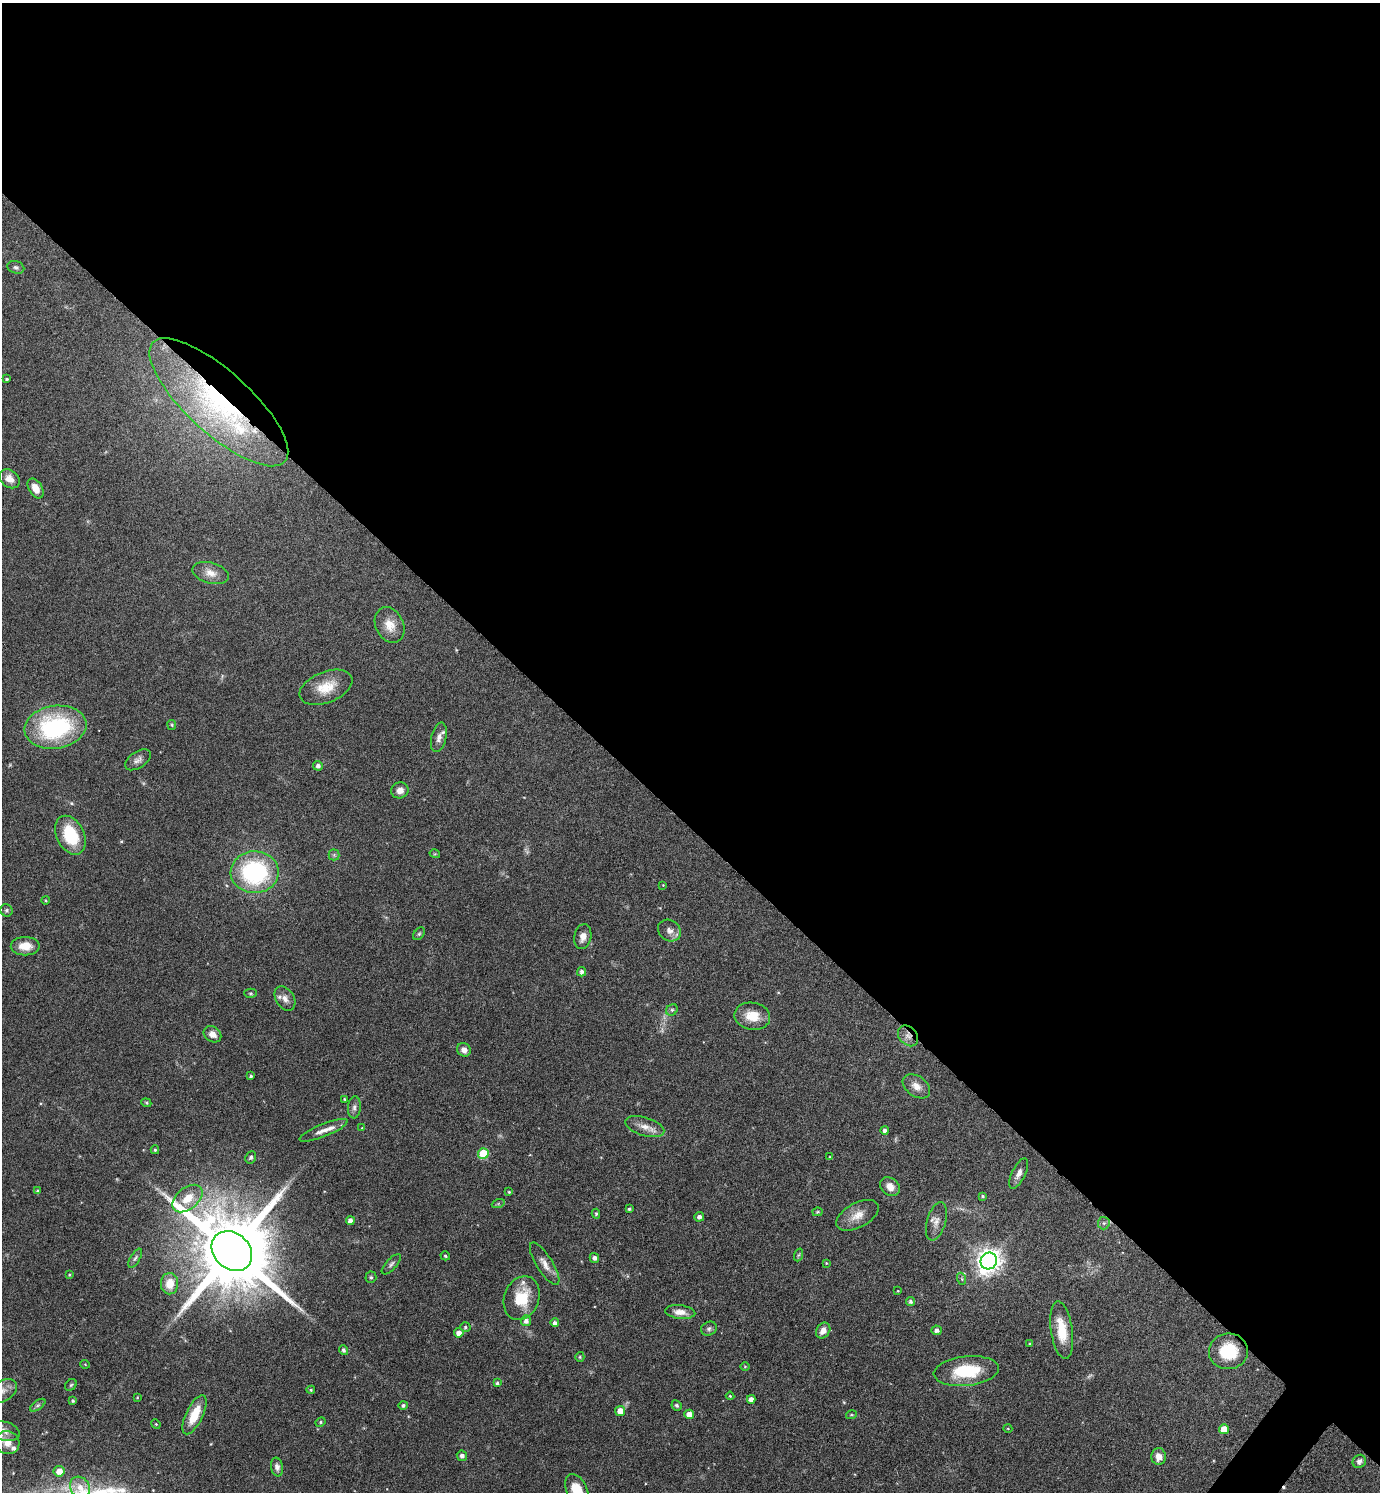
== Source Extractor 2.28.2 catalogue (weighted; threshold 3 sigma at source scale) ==
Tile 3 of 4 x 4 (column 3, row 1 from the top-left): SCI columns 2912-4289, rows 4472-5961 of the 5964 x 5961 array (HDU 1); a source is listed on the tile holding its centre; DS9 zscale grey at full resolution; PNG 1382 x 1494 px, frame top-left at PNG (2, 3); each listed source drawn as its Kron ellipse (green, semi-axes under 4 px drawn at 4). Shown black and unused: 56% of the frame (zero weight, under 4 of 8 exposures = <1% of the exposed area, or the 3 px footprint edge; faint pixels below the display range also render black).
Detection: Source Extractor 2.28.2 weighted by HDU 2 'WHT'; one run over the whole footprint, this tile lists its part. Background 0.119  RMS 0.0051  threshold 0.0209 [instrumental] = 3 sigma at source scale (4.09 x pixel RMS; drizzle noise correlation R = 1.36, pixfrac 0.8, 0.05/0.05 arcsec/px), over >= 5 px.
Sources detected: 129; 3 too faint to see at this stretch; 1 cosmic-ray / hot-pixel residue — neither listed nor drawn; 4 inside a brighter listed object's ellipse — not listed separately; the other 121 listed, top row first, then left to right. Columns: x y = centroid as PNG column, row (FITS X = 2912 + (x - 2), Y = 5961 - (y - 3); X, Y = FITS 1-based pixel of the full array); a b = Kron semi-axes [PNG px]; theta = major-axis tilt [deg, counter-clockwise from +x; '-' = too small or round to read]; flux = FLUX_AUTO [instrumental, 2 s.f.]
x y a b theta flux
16 267 8 6 -18 1.2
7 379 4 3 - 0.75
219 402 89 31 -42 88
10 479 11 8 -37 4.1
36 488 11 6 -60 4.9
211 573 18 10 -16 5
390 625 19 14 -64 7
326 687 28 15 22 11
172 725 5 4 - 0.51
55 727 31 21 8 59
439 737 15 7 77 3
138 760 14 8 34 2.4
318 766 5 4 - 1.6
400 790 9 8 - 2.9
70 835 20 13 -63 21
435 854 5 3 - 0.42
334 855 5 5 - 0.79
255 872 24 21 -1 60
663 885 3 3 - 0.28
45 900 4 3 - 0.42
6 910 6 6 - 0.98
669 931 12 10 -36 3
419 934 7 4 53 0.78
583 937 12 8 79 3.6
25 946 14 9 0 6.7
582 972 4 4 - 1.4
250 993 6 4 -1 0.68
285 999 13 9 -58 3
672 1010 6 5 - 0.97
752 1016 18 13 -10 9
212 1034 9 7 -34 3.1
908 1036 12 8 -47 3.1
464 1050 7 6 - 2.7
251 1076 3 3 - 0.73
916 1086 15 10 -36 4.3
345 1099 3 3 - 0.51
146 1103 5 4 - 0.6
354 1107 11 6 85 1.7
645 1127 20 9 -17 4.8
362 1128 3 3 - 0.35
324 1130 26 6 22 3.9
885 1130 4 4 - 1.5
155 1150 4 4 - 0.71
483 1154 5 5 - 19
251 1157 6 5 - 0.96
830 1157 4 3 - 0.41
1019 1173 16 6 65 2.7
890 1187 11 8 -43 4.2
37 1191 4 4 - 0.74
509 1192 4 4 - 0.5
983 1196 4 3 - 0.65
187 1199 17 10 40 8.4
498 1204 7 4 19 0.61
629 1209 3 3 - 0.74
817 1212 5 4 - 0.5
596 1214 5 4 - 0.62
857 1215 23 12 29 6.2
699 1217 5 4 - 1.7
350 1221 4 4 - 2.7
936 1221 20 9 74 3.9
1104 1223 6 6 - 1.1
232 1251 22 18 -43 8100
798 1255 6 4 70 0.74
445 1256 5 4 - 0.72
135 1258 11 5 59 1.2
594 1258 5 4 - 1.7
989 1261 8 8 - 450
826 1263 4 4 - 0.42
391 1264 13 5 47 1.4
545 1264 24 8 -58 4.3
69 1275 4 3 - 0.45
371 1277 6 5 - 0.82
962 1279 6 4 -71 0.64
170 1284 10 8 87 7.2
898 1291 4 3 - 0.37
522 1298 22 17 70 16
910 1302 4 4 - 1
680 1312 15 6 -6 3.9
526 1321 5 5 - 2.2
555 1323 4 4 - 1.5
465 1327 5 4 - 0.86
709 1329 8 6 25 1.3
937 1330 5 4 - 1.7
1062 1330 29 11 -82 12
823 1331 8 6 56 3.5
459 1333 5 4 - 3.1
1030 1344 4 4 - 0.56
343 1350 5 4 - 1.2
1228 1351 19 18 - 18
580 1357 5 4 - 0.56
85 1364 5 3 - 0.38
745 1366 5 3 - 0.38
966 1371 32 15 6 23
497 1383 4 3 - 0.81
71 1385 6 5 - 0.75
311 1390 4 4 - 0.62
2 1391 15 10 30 4.1
730 1396 4 4 - 0.58
137 1397 3 3 - 0.35
751 1399 4 4 - 2.7
73 1401 4 4 - 0.77
38 1405 9 4 35 1
403 1405 5 4 - 1.1
677 1405 5 4 - 0.92
620 1411 5 5 - 4.6
689 1414 4 4 - 4.7
194 1415 21 8 64 11
851 1415 5 3 - 0.46
321 1422 5 4 - 0.65
156 1424 5 4 - 0.5
1008 1429 4 3 - 0.4
1224 1429 5 5 - 7.3
4 1431 16 9 -16 3.8
7 1443 12 11 - 4.9
462 1456 5 5 - 1.8
1159 1457 8 7 - 3.7
1359 1461 7 6 - 1.7
277 1467 9 6 -79 1.9
59 1471 5 5 - 4.5
80 1487 11 9 -50 5
577 1491 18 10 -66 12
Overlapping masked pixels (flux is a lower limit): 2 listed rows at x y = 219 402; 908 1036
Isophote crosses this tile's border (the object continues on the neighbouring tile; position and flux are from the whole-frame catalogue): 3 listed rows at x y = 2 1391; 4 1431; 577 1491